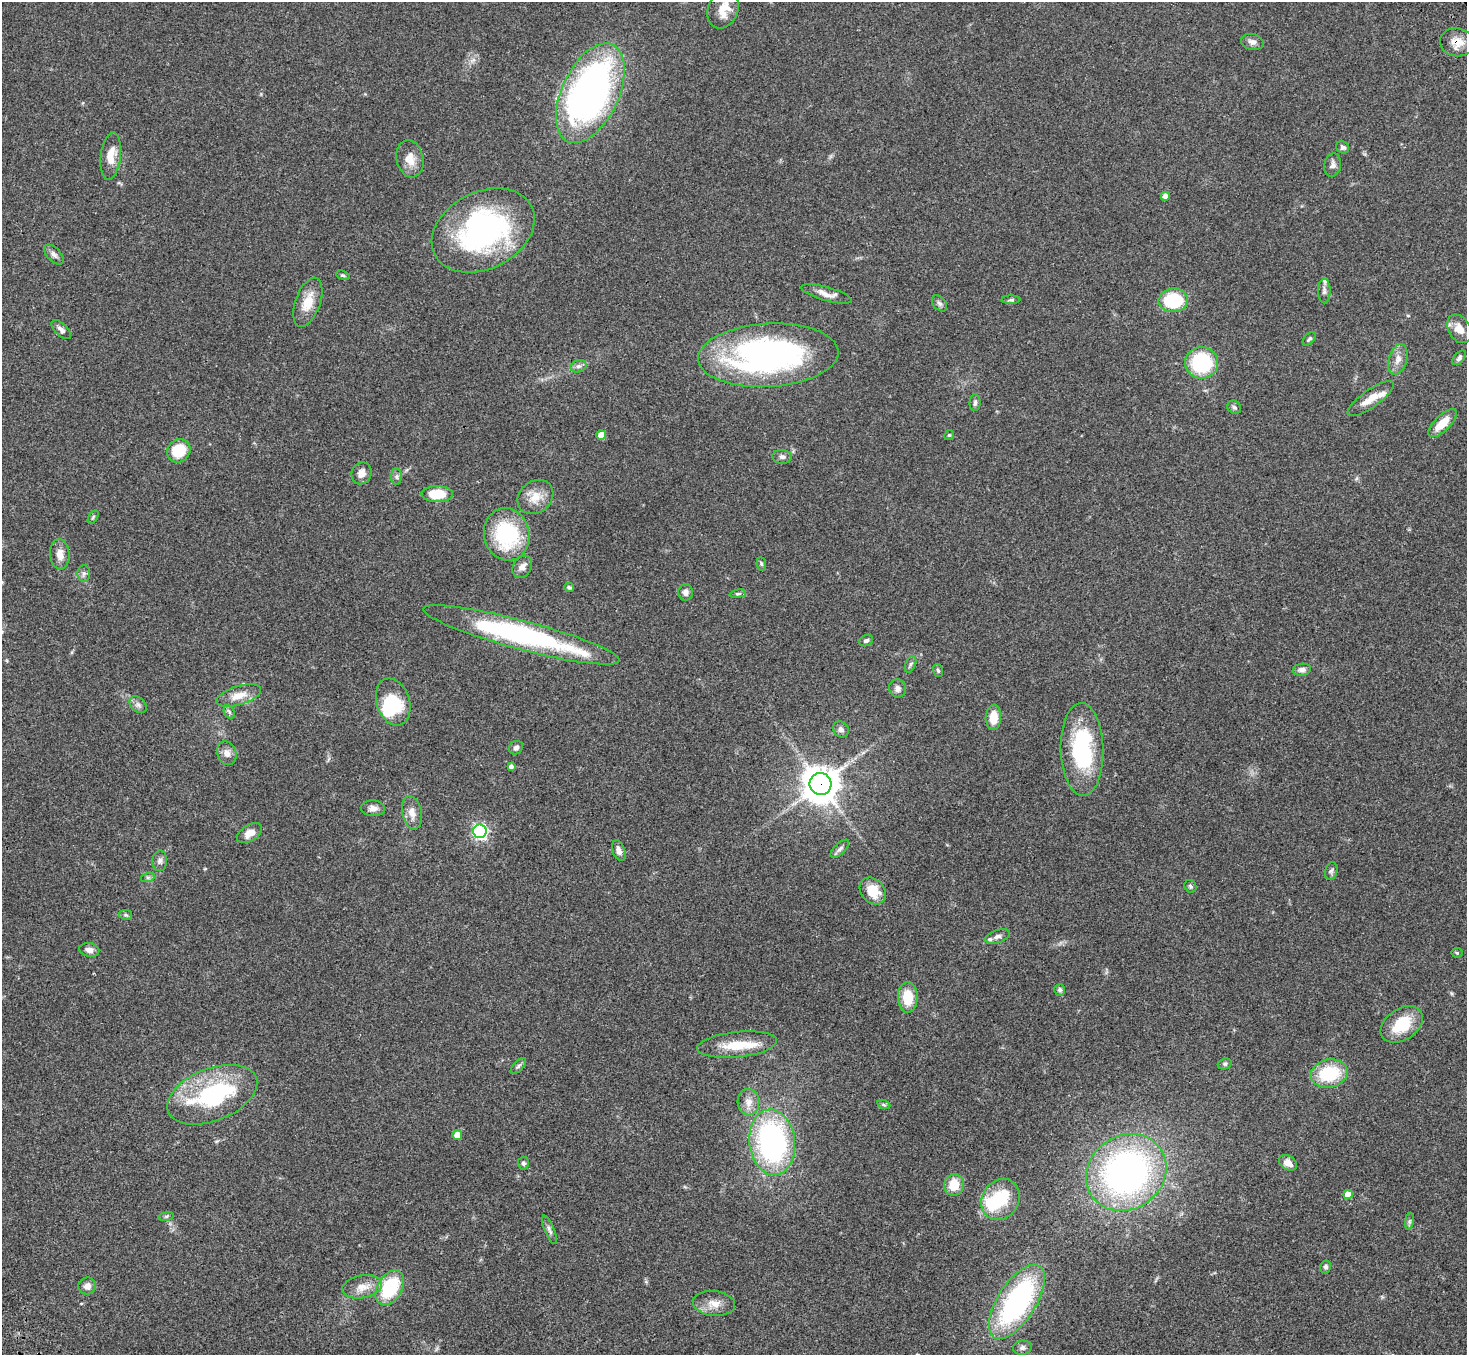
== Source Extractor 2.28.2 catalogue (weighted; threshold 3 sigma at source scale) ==
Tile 7 of 4 x 4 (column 3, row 2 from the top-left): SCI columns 3036-4500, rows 3084-4436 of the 6068 x 6028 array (HDU 1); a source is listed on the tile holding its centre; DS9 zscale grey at full resolution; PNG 1469 x 1357 px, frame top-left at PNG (2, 2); each listed source drawn as its Kron ellipse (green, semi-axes under 4 px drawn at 4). Shown black and unused: <1% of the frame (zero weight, under 3 of 4 exposures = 6% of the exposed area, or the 3 px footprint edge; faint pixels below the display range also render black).
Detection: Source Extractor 2.28.2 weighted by HDU 2 'WHT'; one run over the whole footprint, this tile lists its part. Background 0.0472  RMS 0.0054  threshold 0.0241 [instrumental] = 3 sigma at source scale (4.5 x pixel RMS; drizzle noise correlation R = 1.50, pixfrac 1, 0.05/0.05 arcsec/px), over >= 5 px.
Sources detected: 113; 3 inside a brighter object's white glare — neither listed nor drawn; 3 inside a brighter listed object's ellipse — not listed separately; the other 107 listed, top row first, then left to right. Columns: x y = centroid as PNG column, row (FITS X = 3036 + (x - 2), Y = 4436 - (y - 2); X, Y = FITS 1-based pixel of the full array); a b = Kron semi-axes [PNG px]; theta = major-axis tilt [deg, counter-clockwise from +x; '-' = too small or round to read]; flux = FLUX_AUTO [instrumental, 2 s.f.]
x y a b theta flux
723 9 20 15 66 8.7
1252 42 11 8 -12 2.4
1457 42 17 14 -9 6.6
590 93 53 28 65 240
1343 147 7 6 - 1.4
111 156 24 10 83 8.3
410 159 19 13 -77 6.6
1333 165 12 8 77 2.1
1165 196 4 4 - 3
483 230 54 38 27 110
54 255 12 6 -46 2.1
343 275 7 4 -20 0.79
1324 291 12 6 -89 2
826 294 26 7 -16 4.5
1011 300 9 4 0 0.91
1173 300 14 11 1 27
308 302 26 12 70 9.9
939 303 9 6 -50 1.5
1459 329 15 11 -58 5.6
61 330 12 6 -45 2
1309 339 8 5 49 1.1
768 355 70 31 3 160
1459 358 8 5 51 1.4
1398 359 16 9 73 4
1202 363 16 16 - 40
578 366 8 6 19 1.7
1371 399 27 9 35 7.3
975 403 8 5 87 1.4
1234 407 7 6 - 1.3
1442 423 18 7 44 8
601 435 5 5 - 7.1
949 435 5 4 - 0.66
179 451 12 11 - 15
782 457 9 7 -7 1.8
362 473 11 10 - 3.8
396 477 8 5 85 1.4
437 494 16 8 -1 14
535 497 19 15 39 8.1
93 517 7 3 54 0.73
507 534 26 22 -76 43
60 554 15 9 -87 4.9
761 564 7 5 -83 0.82
522 567 12 9 59 3.1
84 573 8 6 88 1.5
569 587 5 4 - 0.92
686 592 8 7 - 2.4
738 594 8 4 8 0.82
521 635 101 14 -15 100
866 641 7 5 21 1.4
911 664 9 5 66 1.1
1302 670 9 6 8 2.1
938 671 6 5 - 0.91
898 688 9 8 - 2.6
239 695 23 9 17 7.4
393 702 24 16 -71 23
138 705 10 7 -42 1.9
229 712 7 5 -60 1.1
993 717 12 7 87 8.3
841 729 8 7 - 1.8
516 748 7 6 - 1.6
1082 749 46 21 -89 51
227 753 12 9 -69 3.3
511 766 4 4 - 1.8
820 784 11 11 - 1100
373 808 12 8 -3 2.8
412 813 17 10 -79 4.8
480 831 7 6 - 120
250 833 14 8 31 4.8
840 849 12 5 45 1.7
619 851 10 6 -71 2.8
160 861 10 7 86 1.8
1331 871 9 6 73 1.4
148 877 7 4 18 1.1
1190 886 6 5 - 1
873 891 15 11 -49 11
126 915 6 5 - 0.94
997 936 13 6 17 2.1
89 950 10 6 -11 2.4
1457 953 5 5 - 0.61
1060 990 6 5 - 1.2
908 997 15 10 -89 13
1402 1024 23 15 34 18
737 1045 40 12 6 15
1225 1064 7 5 21 0.99
518 1066 10 4 47 1.2
1329 1073 18 14 10 26
212 1095 47 26 22 61
748 1102 13 11 -87 4.7
884 1105 7 4 -18 0.78
457 1135 5 4 - 6.3
772 1142 33 23 -83 110
523 1163 6 5 - 1.2
1288 1163 10 7 -32 4.1
1126 1172 42 37 37 180
954 1185 11 10 - 10
1348 1194 5 4 - 7.1
1000 1199 21 18 58 24
166 1216 8 4 9 0.88
1409 1221 8 4 81 1.1
549 1230 15 5 -67 1.7
1326 1267 6 5 - 1.1
87 1286 9 8 - 2.8
362 1287 20 11 11 6.8
390 1288 19 12 59 29
1017 1302 42 19 57 98
714 1303 21 12 -6 6
1022 1348 9 7 6 1.9
Overlapping masked pixels (flux is a lower limit): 2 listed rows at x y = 1457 42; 820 784
Isophote crosses this tile's border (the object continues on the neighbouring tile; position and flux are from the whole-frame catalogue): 1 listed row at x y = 723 9